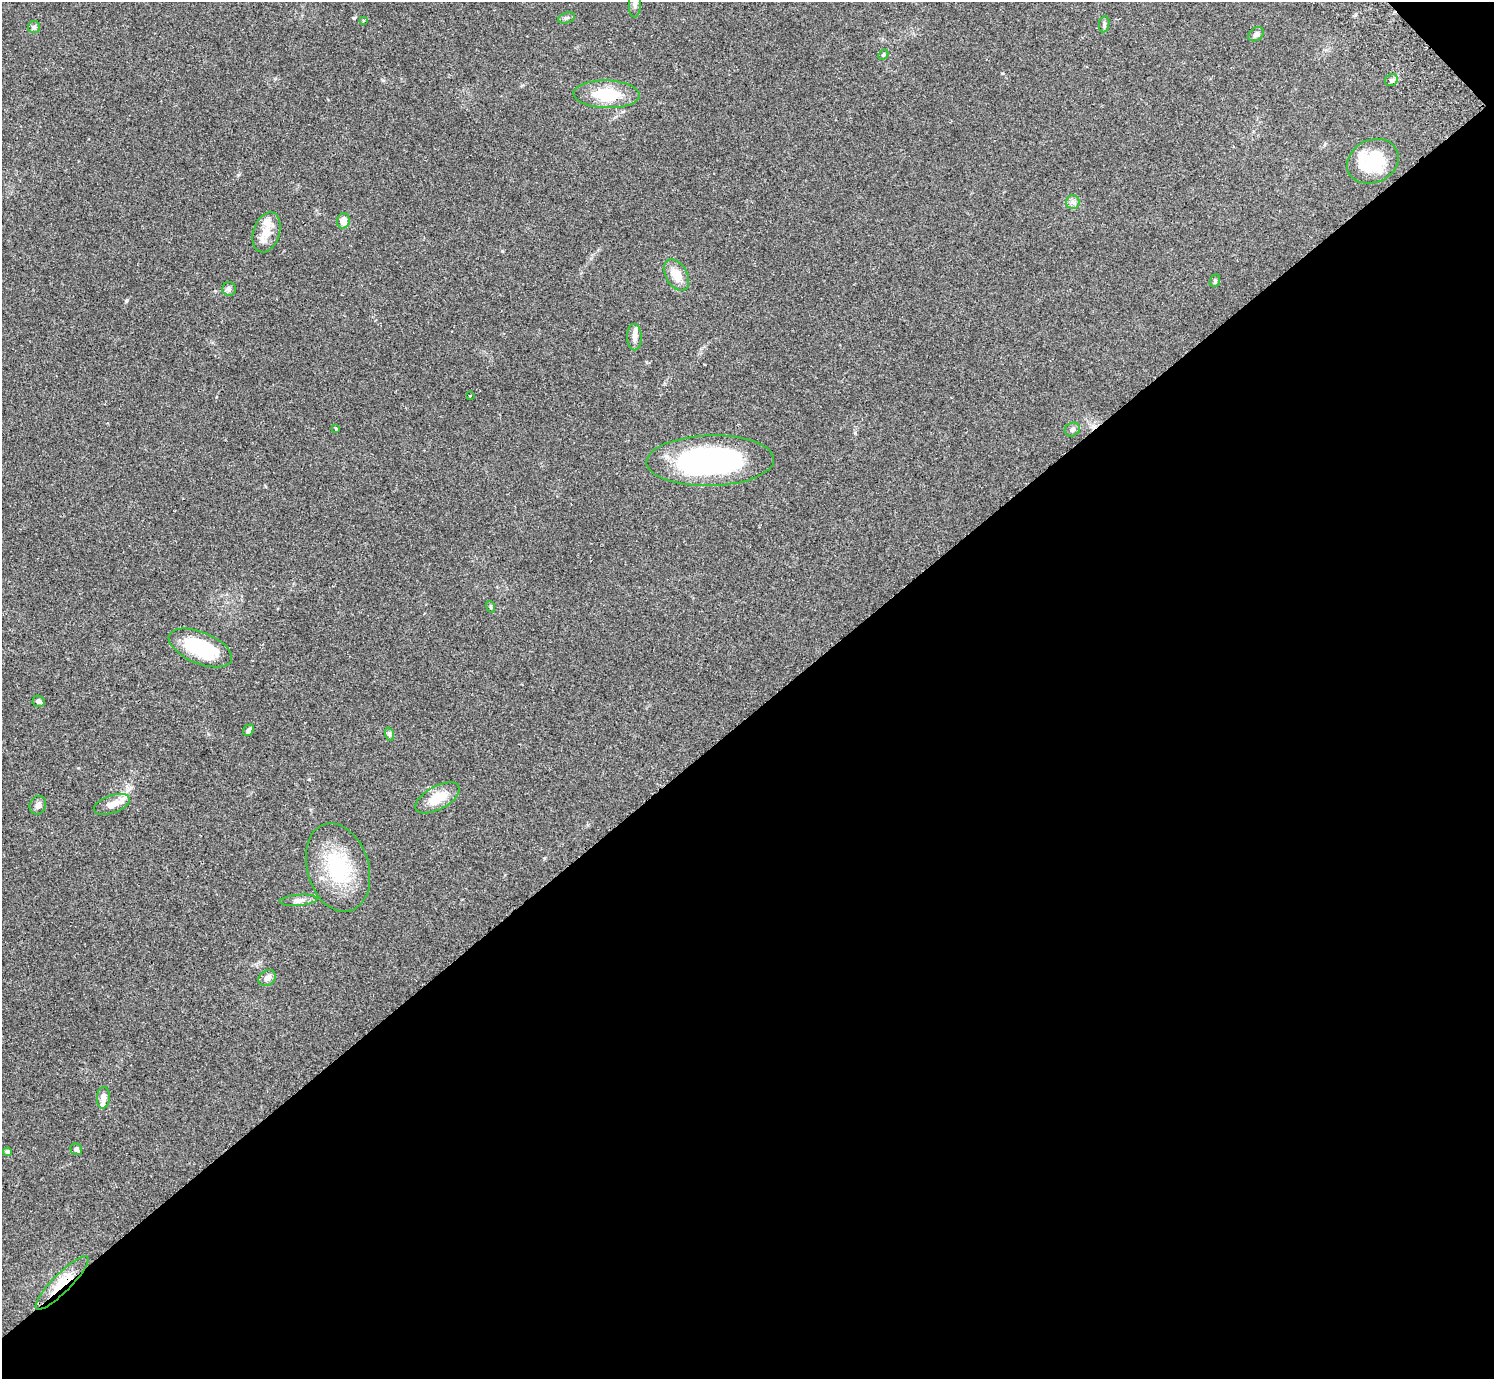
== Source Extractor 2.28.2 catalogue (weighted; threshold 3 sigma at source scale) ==
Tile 12 of 4 x 4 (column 4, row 3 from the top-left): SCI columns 4522-6013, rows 1580-2956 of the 6062 x 6050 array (HDU 1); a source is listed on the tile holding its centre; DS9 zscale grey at full resolution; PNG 1496 x 1381 px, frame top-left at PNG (2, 2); each listed source drawn as its Kron ellipse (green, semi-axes under 4 px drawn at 4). Shown black and unused: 48% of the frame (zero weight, under 2 of 3 exposures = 3% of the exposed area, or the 3 px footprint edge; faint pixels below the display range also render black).
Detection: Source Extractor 2.28.2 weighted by HDU 2 'WHT'; one run over the whole footprint, this tile lists its part. Background 0.0986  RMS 0.009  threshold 0.0404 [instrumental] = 3 sigma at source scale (4.5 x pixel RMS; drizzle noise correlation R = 1.50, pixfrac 1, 0.05/0.05 arcsec/px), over >= 5 px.
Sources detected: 42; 1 inside a brighter object's white glare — neither listed nor drawn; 5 inside a brighter listed object's ellipse — not listed separately; the other 36 listed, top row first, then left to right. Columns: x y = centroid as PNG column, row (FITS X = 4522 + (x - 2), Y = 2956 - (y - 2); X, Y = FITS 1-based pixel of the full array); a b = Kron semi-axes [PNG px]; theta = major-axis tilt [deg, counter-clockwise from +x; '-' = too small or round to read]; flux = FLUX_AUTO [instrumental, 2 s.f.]
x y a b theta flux
635 3 14 6 87 3.9
566 18 9 5 17 1.8
363 20 4 3 - 0.66
1104 24 8 5 82 1.8
34 27 6 6 - 1.8
1256 34 8 6 35 2.5
883 55 6 4 44 1.1
1391 80 7 5 31 2.3
607 94 33 14 -2 35
1373 161 26 21 25 40
1073 202 7 6 - 2.8
343 221 8 6 77 8.7
266 232 21 13 72 14
676 275 17 11 -60 13
1215 281 6 5 - 1.4
229 289 7 7 - 2.2
634 337 13 7 -89 5.1
470 396 4 2 - 0.53
336 429 3 3 - 1.5
1072 429 8 6 33 2.5
710 461 64 25 1 180
491 607 6 4 -73 1
200 648 33 15 -22 53
39 701 6 5 - 2.8
249 730 6 5 - 2.8
389 734 7 4 -71 1.7
437 798 24 11 28 19
112 804 19 9 19 8.1
38 805 9 8 - 3.3
338 868 45 31 -73 61
299 900 19 5 4 4.5
267 978 9 7 37 4.4
103 1098 11 6 85 6.9
76 1149 6 5 - 2.2
7 1152 4 4 - 1.6
62 1283 36 9 45 24
Overlapping masked pixels (flux is a lower limit): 1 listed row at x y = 62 1283
Isophote crosses this tile's border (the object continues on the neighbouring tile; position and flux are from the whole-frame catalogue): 1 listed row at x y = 635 3
Unlisted compact peaks at least as high as the median listed source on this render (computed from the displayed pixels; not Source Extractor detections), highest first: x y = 126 301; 354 18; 502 251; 309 779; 383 80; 1002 73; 544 858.